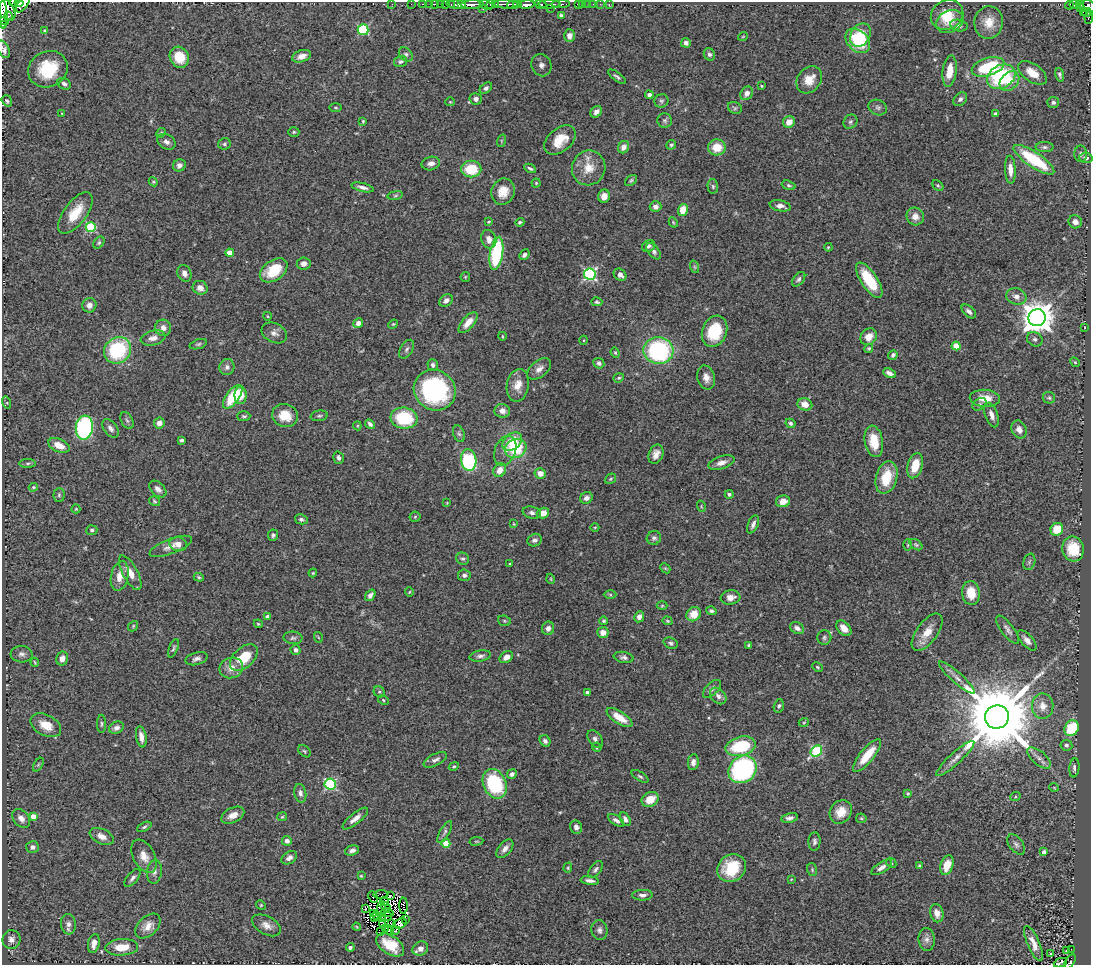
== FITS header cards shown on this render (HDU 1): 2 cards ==
NAXIS1  =                 1089
NAXIS2  =                  963

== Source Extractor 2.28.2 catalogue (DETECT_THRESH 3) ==
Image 1089 x 963 px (HDU 1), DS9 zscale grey, 1 PNG px = 1 image px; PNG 1093 x 967 px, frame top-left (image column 1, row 963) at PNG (2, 2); each listed source drawn as its Kron ellipse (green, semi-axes under 4 px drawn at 4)
Background 0.849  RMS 0.056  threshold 0.167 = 3 sigma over >= 5 px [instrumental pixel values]
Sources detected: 439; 15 with non-positive FLUX_AUTO (blend fragments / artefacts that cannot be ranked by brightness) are neither listed nor drawn; the other 424 listed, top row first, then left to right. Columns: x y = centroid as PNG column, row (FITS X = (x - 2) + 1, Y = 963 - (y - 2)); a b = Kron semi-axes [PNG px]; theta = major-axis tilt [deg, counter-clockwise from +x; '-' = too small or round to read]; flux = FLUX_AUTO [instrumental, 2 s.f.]
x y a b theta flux
13 2 4 2 - 57
19 3 4 3 - 240
23 4 10 4 56 810
392 4 2 2 - 2.8
411 4 2 2 - 12
423 4 3 2 - 12
429 4 2 2 - 18
435 4 2 2 - 24
440 4 2 2 - 6.1
445 4 2 2 - 34
461 4 3 2 - 180
495 4 4 2 - 390
506 4 12 3 -3 340
518 4 4 2 - 230
527 4 8 4 6 1100
541 4 6 3 -22 510
549 4 11 3 2 490
561 4 9 2 1 140
578 4 4 3 - 83
583 4 2 2 - 8.5
588 4 2 2 - 12
593 4 2 2 - 8.1
600 4 3 2 - 5.7
1074 4 4 3 - 170
1079 4 3 2 - 67
451 5 3 2 - 61
456 5 10 3 -11 46
472 5 11 3 2 1200
486 5 7 4 -21 190
491 5 3 3 - 190
513 5 6 3 21 220
609 5 3 2 - 14
1069 5 4 2 - 37
1088 6 8 6 -19 380
550 8 4 2 - 46
1080 8 4 2 - 66
6 9 13 7 -56 2800
483 9 2 2 - 16
1083 12 3 2 - 25
1087 12 5 2 - 70
3 15 14 3 -88 2300
561 15 4 3 - 5.9
947 15 17 14 30 83
8 16 4 2 - 370
1089 17 7 3 82 59
4 21 4 2 - 330
950 21 14 10 28 48
989 22 16 14 79 60
2 24 3 2 - 1400
959 25 8 6 -13 13
363 30 5 5 - 280
45 31 4 3 - 6.1
860 35 12 9 56 76
569 36 6 5 - 18
743 36 5 3 - 3
858 41 14 10 -46 170
686 43 5 4 - 17
3 49 9 5 -64 28
406 54 8 6 -45 9.6
709 54 6 5 - 9.7
302 56 10 6 18 24
179 57 11 9 -63 83
401 61 7 5 15 9.6
541 65 11 10 - 23
988 67 17 9 17 260
48 69 20 17 27 200
950 71 16 7 83 60
1032 73 16 9 -36 56
1060 75 7 4 -73 7.9
617 77 10 4 -36 8.5
1001 77 15 11 30 300
809 80 15 11 51 60
1009 81 11 8 46 49
64 84 7 5 -32 11
761 86 4 3 - 3.9
486 88 7 4 37 11
747 93 7 6 - 22
649 95 4 4 - 11
476 99 6 5 - 14
960 99 8 6 45 12
7 101 6 4 -53 7.5
661 101 7 6 - 9.5
450 102 5 4 - 3.8
1053 102 6 5 - 9.3
878 107 9 7 -24 11
336 108 6 3 -1 4.1
735 108 7 5 -27 7.7
596 112 6 5 - 18
62 114 4 3 - 2.2
996 114 4 4 - 8.5
665 120 7 7 - 9.3
363 121 3 3 - 4.2
789 122 6 5 - 39
850 122 7 6 - 10
294 132 5 5 - 5.4
161 133 5 4 - 4.6
560 140 18 11 41 73
501 141 6 4 72 4.5
166 142 10 7 -31 17
224 144 6 5 - 7
671 145 5 4 - 6.9
623 147 6 5 - 22
717 147 9 8 - 74
1045 147 9 5 -1 9.3
1081 154 8 6 90 10
1086 158 6 5 - 12
1034 160 24 7 -34 220
431 163 9 6 10 20
179 165 6 6 - 15
530 168 6 3 -27 7
589 168 17 16 - 71
471 169 10 8 -1 120
1010 170 14 5 -87 31
631 180 7 4 37 7
153 182 5 4 - 4
536 183 4 4 - 4.1
789 185 7 4 -17 6.8
938 185 6 4 -47 5.8
713 186 7 5 -87 7.4
362 187 11 4 -14 15
503 192 13 11 71 55
395 195 8 4 9 6.3
604 196 6 6 - 26
780 206 10 5 -11 22
656 207 6 5 - 18
683 210 6 4 75 58
75 213 24 11 53 89
915 216 9 8 - 28
489 222 4 3 - 3.7
520 222 4 3 - 5.9
673 222 5 3 - 4.2
1075 222 7 6 - 20
91 227 5 5 - 250
489 239 9 7 -71 25
99 243 7 5 50 6.8
648 246 7 5 25 11
828 247 4 3 - 3.8
653 251 9 5 -52 11
230 253 4 4 - 71
496 253 17 6 81 330
524 255 6 4 48 10
304 263 7 6 - 22
695 267 6 4 -71 5.7
274 270 15 10 36 110
184 273 8 6 -69 21
590 274 6 6 - 580
620 275 7 5 -41 21
465 277 5 4 - 4.5
799 279 8 5 50 9.8
869 280 20 8 -56 130
200 288 7 7 - 25
1016 296 10 8 -17 23
446 301 7 5 37 17
597 302 5 4 - 6.5
89 305 7 7 - 19
969 311 8 5 -44 12
267 316 4 3 - 3
1037 318 8 8 - 6700
358 323 5 4 - 18
468 323 13 6 49 39
393 324 5 4 - 4.5
1085 327 3 2 - 2
163 328 8 8 - 23
715 331 16 12 70 160
274 333 13 9 -28 21
502 336 4 2 - 2.8
869 337 9 7 46 39
153 338 13 7 13 23
1035 339 8 7 - 11
584 340 4 3 - 3.3
198 344 9 4 18 7.5
956 346 4 4 - 86
869 348 4 4 - 5.3
407 349 10 6 58 11
118 350 14 12 38 310
658 351 15 13 -3 510
615 353 5 4 - 4.7
893 355 5 4 - 9.5
1075 362 5 4 - 4.5
599 363 6 5 - 9.4
433 365 6 5 - 11
227 367 8 7 - 15
539 369 14 8 39 25
889 373 6 4 -27 19
619 378 5 4 - 5.5
706 378 12 8 -75 28
518 385 16 11 80 45
435 390 21 20 - 540
241 395 9 6 -90 39
233 397 14 6 54 160
985 398 15 8 -4 55
1049 398 6 5 - 6.5
7 403 6 3 -73 5.3
805 404 7 6 - 40
979 404 7 5 38 10
502 411 8 7 - 24
992 415 13 6 -71 24
244 416 7 5 3 7.7
285 416 13 11 -15 74
319 416 8 5 9 8.1
404 418 13 10 -7 220
127 420 9 5 -62 9.3
159 423 6 5 - 21
790 423 5 4 - 8.5
370 424 6 4 -47 10
357 426 4 4 - 3.9
84 428 12 8 83 570
111 428 10 6 -54 15
1019 429 9 7 -66 19
459 434 8 5 -69 9.3
181 440 4 3 - 7
512 441 11 7 39 92
874 441 16 9 -80 86
59 445 11 6 -24 53
516 448 11 9 28 140
505 451 15 10 68 33
656 454 10 7 68 25
338 458 6 5 - 12
469 460 11 7 -81 300
28 463 8 4 1 6.9
721 463 13 6 18 22
915 466 13 7 74 79
500 470 7 6 - 37
540 473 5 5 - 33
886 477 17 10 74 110
610 479 6 4 37 5.4
33 487 4 3 - 4.4
158 489 10 6 -44 17
729 494 4 4 - 10
59 495 7 5 87 6.9
586 498 6 5 - 16
154 501 6 4 -34 5.3
783 501 7 5 12 33
447 503 3 2 - 2.5
701 506 6 3 -73 4
76 509 4 4 - 3.7
532 513 9 6 -13 14
543 513 6 5 - 36
415 517 5 5 - 5.3
301 519 6 5 - 11
514 524 4 3 - 3.6
753 524 9 5 68 15
595 527 4 3 - 3.1
1057 529 6 6 - 76
92 530 5 5 - 8.6
273 535 5 5 - 7.6
654 538 7 6 - 11
535 540 7 6 - 14
178 544 9 7 -10 27
908 545 5 3 - 3.8
916 545 7 4 -37 6.2
171 546 22 7 21 31
1073 549 12 10 -76 98
463 559 6 6 - 8.6
1029 562 8 5 72 8
510 564 3 3 - 4.2
665 568 6 4 -43 4.6
130 573 19 7 -61 44
313 573 4 3 - 3.7
464 575 6 6 - 12
120 576 15 8 78 44
199 577 5 4 - 5
551 579 5 3 - 3.2
409 592 4 4 - 3.9
971 593 12 9 -83 62
370 595 6 4 53 15
610 595 6 4 -2 5
731 597 10 7 7 28
662 606 5 3 - 3.9
711 611 5 4 - 8.5
694 614 7 6 - 52
268 617 4 4 - 21
639 617 6 5 - 19
504 621 6 5 - 5.7
604 621 4 4 - 6.6
667 621 5 4 - 4.8
258 624 4 4 - 3.8
133 626 6 4 49 4.7
548 628 6 6 - 18
797 628 7 5 -30 16
844 628 9 6 -48 28
1008 630 17 6 -52 19
927 632 22 10 54 59
603 633 6 5 - 30
318 637 5 3 - 3.3
824 637 7 7 - 9.6
293 638 9 6 -4 10
1027 640 13 6 -48 21
671 643 7 5 -22 9.1
749 645 3 3 - 6.4
173 648 10 4 69 7.2
296 650 5 4 - 11
22 654 11 8 -4 16
480 656 11 5 10 14
244 657 16 10 43 130
506 657 7 5 34 22
624 657 10 5 -11 11
62 659 7 6 - 21
197 659 11 6 16 16
35 662 4 3 - 4.2
817 667 5 3 - 4.6
231 668 12 10 21 36
957 678 23 5 -41 24
712 689 11 6 44 13
379 692 6 5 - 6.7
588 693 4 4 - 22
718 696 9 6 -47 14
383 700 5 4 - 5.2
779 706 7 5 75 7.3
1043 706 13 10 -88 43
997 717 12 11 - 55000
619 718 15 6 -33 61
804 722 5 3 - 3.6
101 724 9 3 90 6.7
46 725 16 10 -28 63
116 728 8 6 26 15
1071 728 8 6 59 140
141 737 10 5 -80 26
595 739 10 6 -55 14
545 741 6 5 - 10
1066 745 6 5 - 9.4
741 746 15 9 14 230
597 747 5 4 - 4.5
304 751 7 5 -41 6.2
816 751 6 5 - 310
867 755 20 7 51 91
955 758 25 6 42 29
1039 758 14 6 -40 22
435 760 13 6 27 15
693 762 8 5 81 17
38 765 7 4 58 6
454 767 5 4 - 4.9
1074 768 9 5 84 12
742 769 15 13 40 590
512 774 5 4 - 13
640 776 9 4 -33 7.2
330 784 6 5 - 370
495 784 15 11 -67 290
1054 787 5 3 - 2.8
300 793 9 6 -79 15
908 793 4 4 - 5.3
1015 797 5 3 - 4.4
650 799 9 7 29 64
841 812 12 10 53 54
233 815 12 7 26 34
33 816 4 4 - 35
282 817 5 4 - 4.2
21 818 10 7 -49 26
355 818 16 5 39 27
790 818 8 5 11 15
861 818 5 5 - 4.8
625 819 7 4 -61 14
616 820 9 4 -33 13
144 827 8 4 25 6.7
576 827 7 5 -65 14
445 832 12 4 60 11
102 836 13 7 -24 31
287 841 5 4 - 12
476 841 7 3 8 4.5
814 841 9 6 86 11
446 843 4 4 - 91
1016 844 11 7 -53 14
33 847 6 6 - 16
505 849 11 6 50 21
352 850 7 5 17 14
1044 852 4 4 - 12
144 856 18 11 -62 40
289 858 8 6 34 15
891 863 6 4 -44 5.5
919 865 4 4 - 4.6
947 865 10 6 72 62
882 867 12 5 33 20
568 868 5 4 - 4.2
731 868 15 13 37 130
595 869 10 5 53 11
812 870 6 4 -71 5.6
154 872 12 7 82 17
361 876 4 3 - 3.7
132 878 11 5 50 13
791 880 3 2 - 2.4
590 881 9 4 -7 14
381 895 7 4 1 2.6
642 895 10 5 1 16
390 896 3 2 - 5.5
373 897 6 2 -64 9.5
385 902 4 2 - 0.5
261 905 5 4 - 4.4
403 906 8 2 -89 2.5
385 907 5 2 - 9
381 908 7 2 84 8.2
365 909 3 2 - 6.1
373 913 3 2 - 9.5
387 913 6 3 -11 1.6
937 913 9 6 -76 30
376 915 3 3 - 2.3
382 917 4 2 - 6.3
387 917 5 2 - 6.7
374 918 4 3 - 8.6
405 919 2 2 - 2.5
391 923 3 3 - 2.8
400 923 7 5 21 29
68 924 10 7 -84 19
382 924 3 2 - 4.7
266 925 15 9 -29 29
148 926 15 9 44 36
357 927 4 3 - 4
385 928 4 2 - 6.4
389 930 5 4 - 9.8
599 930 10 8 -81 15
395 931 5 2 - 2.7
380 932 4 2 - 3.3
11 939 9 9 - 22
927 939 11 8 -85 18
94 943 10 5 78 27
1033 943 19 6 -67 35
390 945 16 9 -33 82
122 947 16 8 4 67
350 947 4 4 - 11
420 949 8 7 - 25
1071 949 2 2 - 2.5
1066 951 3 2 - 2.8
1050 954 4 3 - 4.2
1070 962 8 4 59 40
1060 963 7 4 22 4.9
At the frame edge (FLAGS 8, measured only in part): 10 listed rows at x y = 13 2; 19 3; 23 4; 1088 6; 3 15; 1089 17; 2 24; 3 49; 1070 962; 1060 963
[15 non-positive-flux detections neither listed nor drawn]